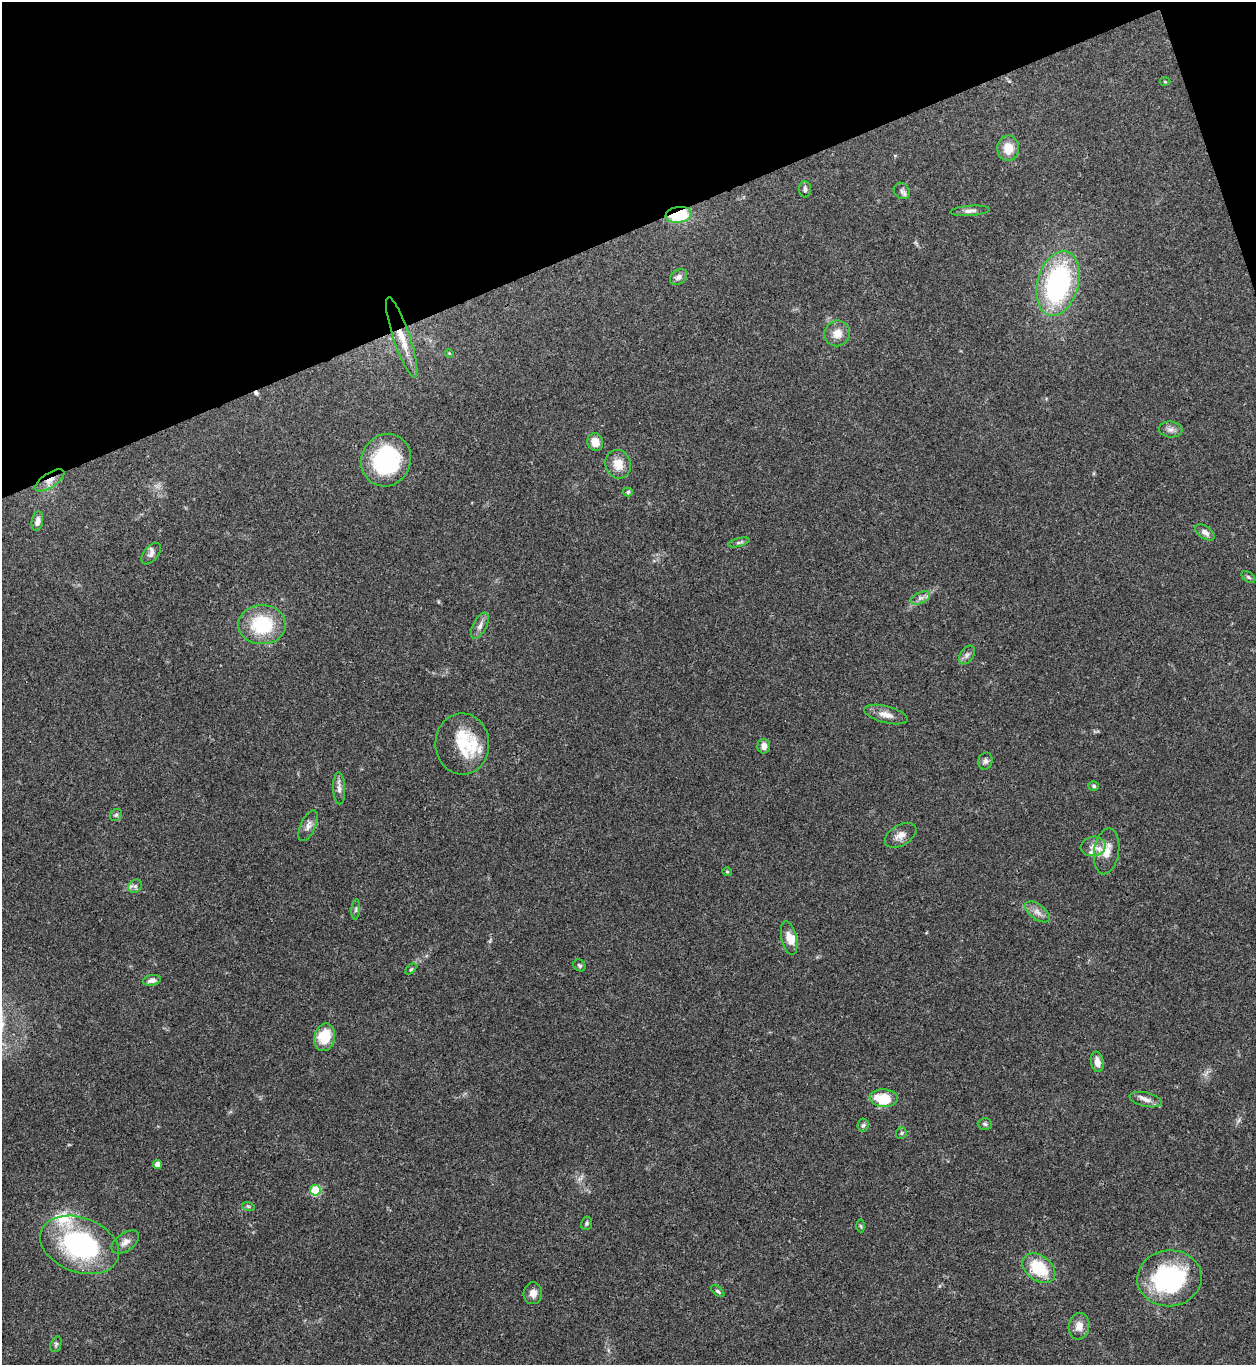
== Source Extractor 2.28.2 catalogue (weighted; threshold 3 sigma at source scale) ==
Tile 3 of 4 x 4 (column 3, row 1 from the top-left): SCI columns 2785-4038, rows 4091-5453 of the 5443 x 5458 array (HDU 1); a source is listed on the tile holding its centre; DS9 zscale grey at full resolution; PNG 1258 x 1367 px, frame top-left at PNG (2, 2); each listed source drawn as its Kron ellipse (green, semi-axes under 4 px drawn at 4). Shown black and unused: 18% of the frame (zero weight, under 3 of 4 exposures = <1% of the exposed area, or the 3 px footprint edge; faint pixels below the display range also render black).
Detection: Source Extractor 2.28.2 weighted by HDU 2 'WHT'; one run over the whole footprint, this tile lists its part. Background 0.062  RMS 0.0052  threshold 0.0232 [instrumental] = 3 sigma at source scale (4.5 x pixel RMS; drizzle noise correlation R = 1.50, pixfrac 1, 0.05/0.05 arcsec/px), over >= 5 px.
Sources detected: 72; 1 cosmic-ray / hot-pixel residue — neither listed nor drawn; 6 inside a brighter listed object's ellipse — not listed separately; the other 65 listed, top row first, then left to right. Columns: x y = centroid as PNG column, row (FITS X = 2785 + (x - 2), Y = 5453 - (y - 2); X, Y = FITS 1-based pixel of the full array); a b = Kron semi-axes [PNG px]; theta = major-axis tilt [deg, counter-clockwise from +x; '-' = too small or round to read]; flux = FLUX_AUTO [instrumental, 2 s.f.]
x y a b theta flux
1165 82 5 3 - 0.51
1008 148 12 11 - 8.1
805 189 8 6 -89 1.6
902 191 9 7 -49 1.8
970 211 20 5 4 2.2
679 215 13 8 8 26
679 277 9 6 34 2.1
1058 283 33 20 75 84
837 333 13 12 - 5.4
402 337 42 8 -71 10
449 353 4 3 - 0.48
1171 429 12 8 -5 2.5
595 442 9 8 - 5.5
386 460 27 24 63 49
618 464 14 12 -71 7.1
50 480 17 7 33 4.1
628 492 5 4 - 0.77
37 521 10 5 80 2.6
1205 532 11 6 -36 2.5
739 542 11 3 15 1
151 554 12 7 51 2.2
1248 577 8 5 -37 1
920 598 10 5 26 2
262 625 24 19 1 29
480 626 14 6 62 2.7
967 655 10 6 58 1.8
886 715 22 8 -14 4.8
462 744 31 27 -89 16
764 746 7 6 - 3
985 761 8 7 - 1.5
1094 786 5 4 - 0.94
339 788 16 6 -88 2.5
116 815 6 5 - 0.94
308 826 16 7 67 2.9
901 835 17 10 31 4.2
1093 846 12 9 11 4.1
1107 851 23 12 81 7.9
727 872 5 4 - 0.56
135 886 7 6 - 1.4
356 909 10 4 85 1
1037 912 14 7 -36 3.3
789 938 17 7 -77 5.1
579 965 6 5 - 0.95
411 969 6 4 44 0.67
152 980 9 5 11 2.4
325 1037 14 10 77 14
1097 1062 10 6 -80 4.2
884 1098 14 9 -4 17
1145 1099 16 7 -13 3.2
985 1124 7 6 - 1
863 1125 6 5 - 1.1
901 1133 6 5 - 0.87
157 1164 4 4 - 3.4
315 1190 5 5 - 24
248 1206 6 4 -18 0.71
587 1223 7 5 78 0.93
861 1226 6 4 -86 0.63
125 1242 15 9 36 3.5
80 1245 41 27 -21 76
1039 1268 18 12 -37 20
1169 1278 32 28 5 66
718 1291 8 4 -38 0.89
533 1293 11 9 85 3.5
1079 1326 13 10 80 4.8
56 1344 8 5 72 1.1
Overlapping masked pixels (flux is a lower limit): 3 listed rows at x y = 679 215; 50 480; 1169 1278